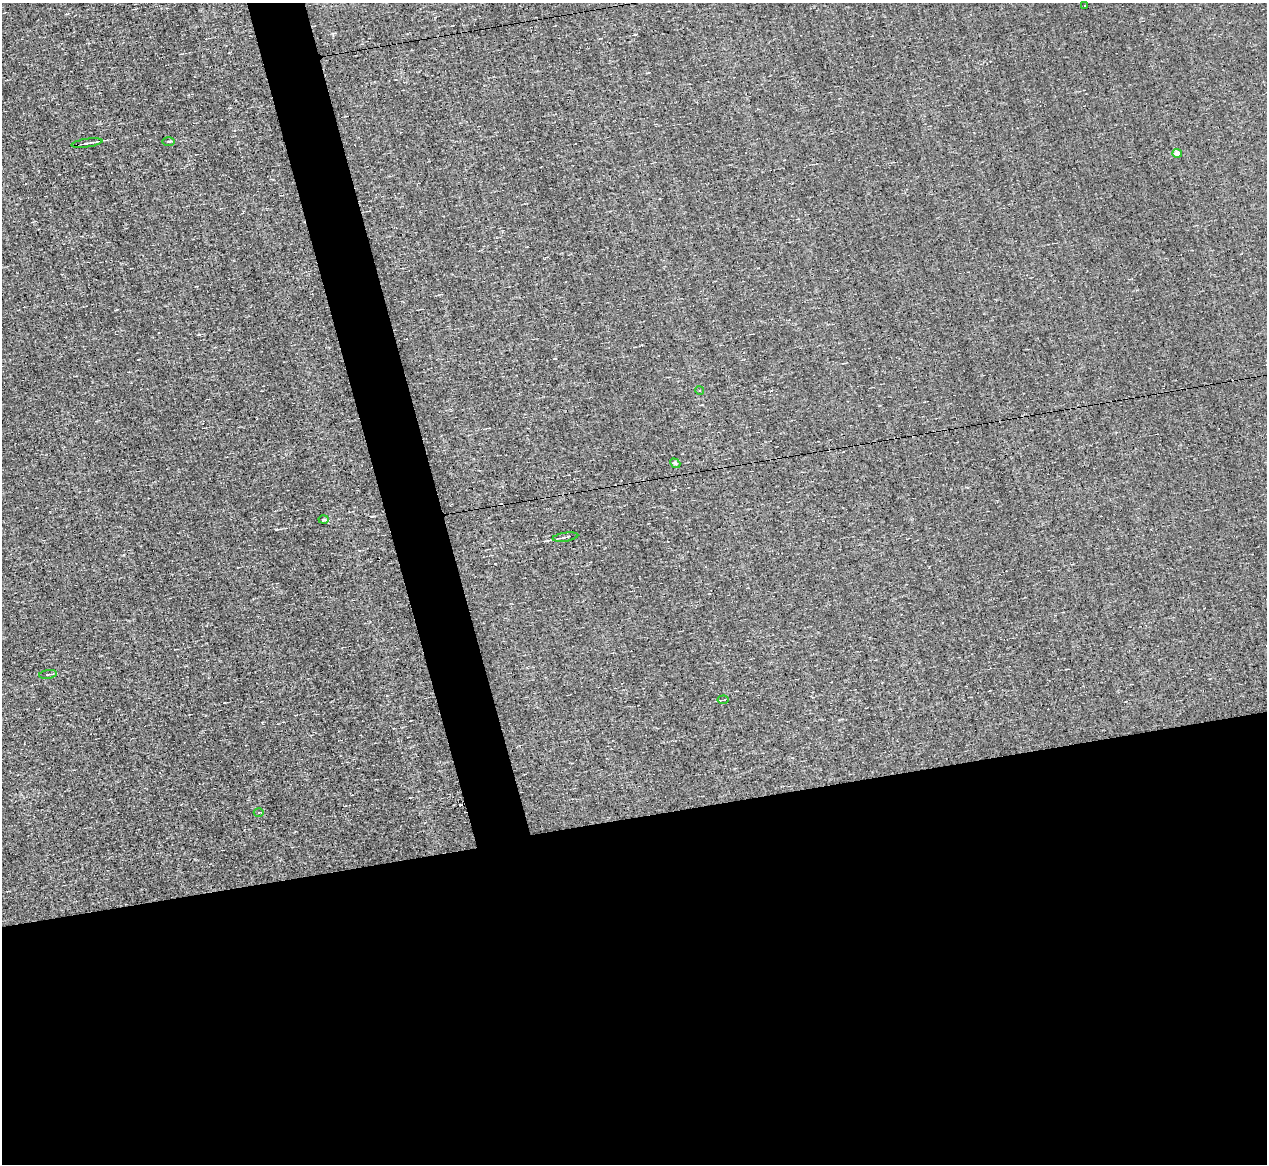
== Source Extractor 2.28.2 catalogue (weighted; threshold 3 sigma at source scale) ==
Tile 15 of 4 x 4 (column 3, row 4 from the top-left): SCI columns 2529-3793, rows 244-1405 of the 5057 x 5015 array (HDU 1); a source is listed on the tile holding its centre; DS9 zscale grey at full resolution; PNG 1269 x 1166 px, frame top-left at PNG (2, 3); each listed source drawn as its Kron ellipse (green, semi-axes under 4 px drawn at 4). Shown black and unused: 33% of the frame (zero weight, under 3 of 4 exposures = <1% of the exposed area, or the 3 px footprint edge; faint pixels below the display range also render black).
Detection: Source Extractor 2.28.2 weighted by HDU 2 'WHT'; one run over the whole footprint, this tile lists its part. Background -0.00238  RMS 0.051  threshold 0.228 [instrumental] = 3 sigma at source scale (4.5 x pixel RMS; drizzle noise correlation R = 1.50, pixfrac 1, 0.05/0.05 arcsec/px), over >= 5 px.
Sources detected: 19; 8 cosmic-ray / hot-pixel residue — neither listed nor drawn; the other 11 listed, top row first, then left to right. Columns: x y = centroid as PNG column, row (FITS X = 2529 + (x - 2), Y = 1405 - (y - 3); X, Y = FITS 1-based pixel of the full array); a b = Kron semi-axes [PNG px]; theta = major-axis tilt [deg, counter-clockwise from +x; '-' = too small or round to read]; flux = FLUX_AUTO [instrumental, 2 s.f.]
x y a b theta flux
1084 6 2 2 - 4.4
169 141 6 3 1 5.7
87 143 16 3 8 18
1177 153 4 4 - 43
700 390 4 4 - 7.1
675 463 5 4 - 12
323 519 5 3 - 8.7
565 537 13 3 8 14
48 674 9 2 9 6.8
723 700 6 2 6 6.9
259 812 5 3 - 5.9
Unlisted compact peaks at least as high as the median listed source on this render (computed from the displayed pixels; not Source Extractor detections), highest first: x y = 276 529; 199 334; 333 34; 495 564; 372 516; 262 723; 635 34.